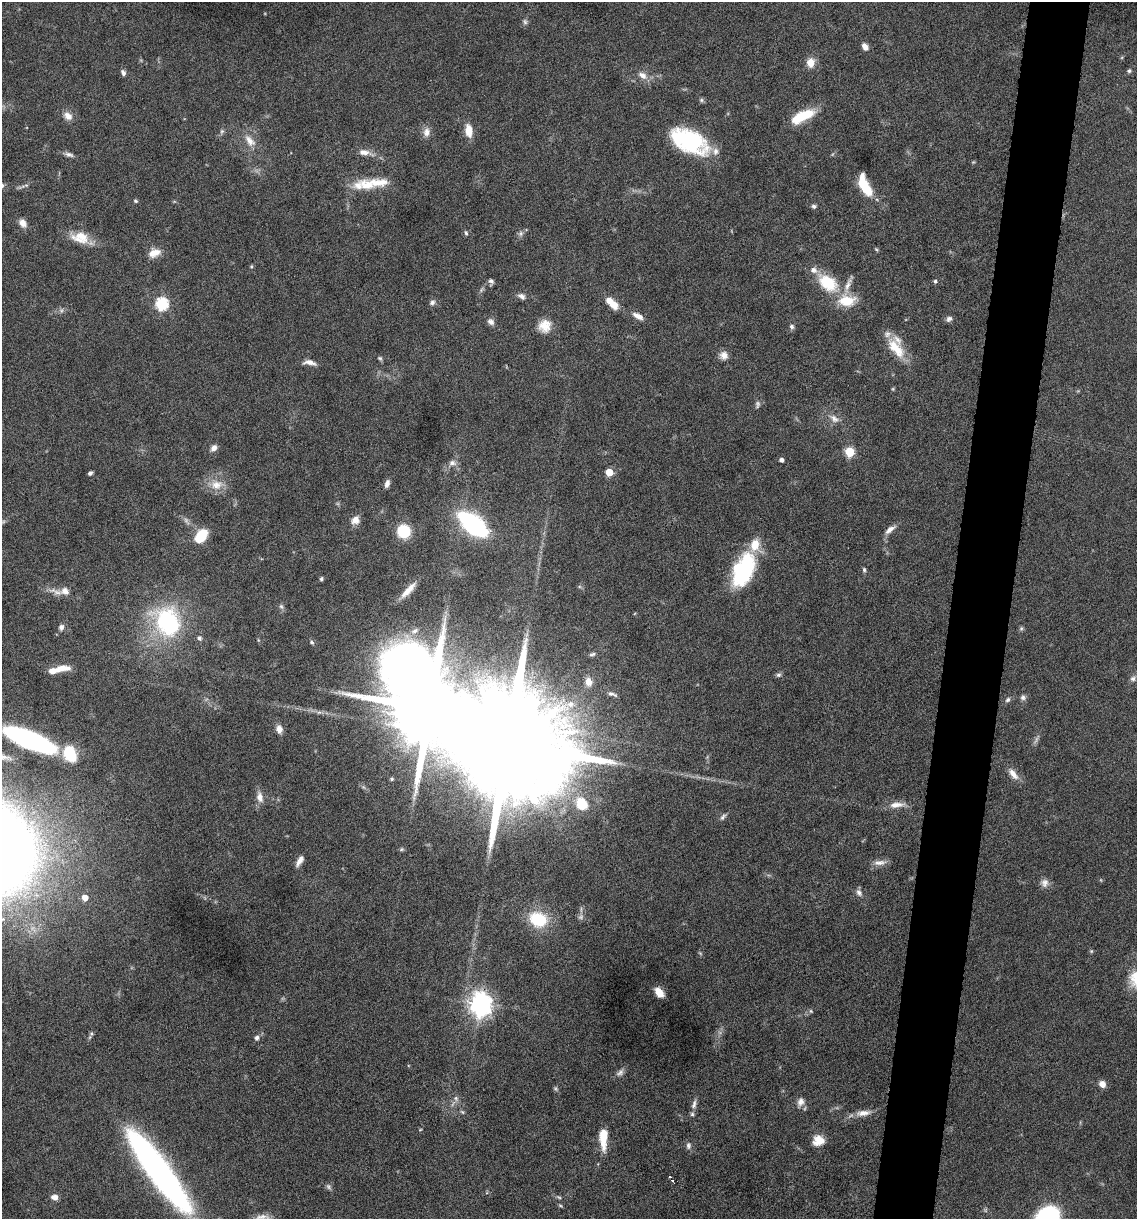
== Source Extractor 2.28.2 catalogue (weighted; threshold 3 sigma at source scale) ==
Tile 10 of 4 x 4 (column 2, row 3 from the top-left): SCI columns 1371-2505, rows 1218-2434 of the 4893 x 4871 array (HDU 1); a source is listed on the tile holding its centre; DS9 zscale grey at full resolution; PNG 1139 x 1221 px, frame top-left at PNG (2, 2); no overlay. Shown black and unused: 5% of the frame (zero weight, under 10 of 20 exposures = <1% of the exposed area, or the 3 px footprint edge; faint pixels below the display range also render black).
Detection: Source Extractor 2.28.2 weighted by HDU 2 'WHT'; one run over the whole footprint, this tile lists its part. Background 0.0424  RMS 0.0026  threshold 0.0105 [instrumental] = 3 sigma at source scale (4.09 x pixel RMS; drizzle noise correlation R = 1.36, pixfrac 0.8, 0.05/0.05 arcsec/px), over >= 5 px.
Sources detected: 151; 11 too faint to see at this stretch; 2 inside a brighter object's white glare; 1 cosmic-ray / hot-pixel residue — not listed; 16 inside a brighter listed object's ellipse — not listed separately; the other 121 listed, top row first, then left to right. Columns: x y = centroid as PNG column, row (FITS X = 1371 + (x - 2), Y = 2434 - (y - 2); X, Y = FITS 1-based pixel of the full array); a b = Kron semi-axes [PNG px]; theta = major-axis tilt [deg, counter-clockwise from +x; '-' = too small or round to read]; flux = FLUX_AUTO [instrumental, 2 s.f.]
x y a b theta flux
525 22 8 6 -74 0.6
865 47 7 5 -59 1.6
811 63 11 9 77 2.5
1129 71 5 5 - 0.59
123 73 7 5 -71 0.75
642 75 15 8 -33 2
701 100 7 5 -16 0.49
68 116 13 10 -39 1.8
803 116 27 10 26 7.6
468 130 12 7 -82 3.8
222 131 8 6 73 0.56
426 132 14 9 82 1.7
250 141 21 10 -49 2.9
690 141 31 19 -32 27
365 152 21 8 -10 2.2
69 154 12 6 -15 0.93
26 185 7 5 11 0.56
368 185 21 15 -20 4.4
865 186 23 9 -66 9.2
136 201 6 4 -32 0.37
814 206 6 5 - 0.6
23 223 11 8 -56 1.6
466 233 7 4 -73 0.45
521 234 7 7 - 0.72
81 238 28 13 -19 5.1
876 249 7 3 -54 0.29
154 253 14 9 19 2.9
251 266 6 4 0 0.27
491 281 7 5 -78 0.7
935 281 5 4 - 0.45
828 283 31 18 -39 9.6
522 296 10 7 -32 0.97
432 302 8 6 32 0.74
161 304 6 6 - 31
613 304 13 9 -44 2.9
61 310 8 6 70 0.62
638 316 15 7 -28 1.7
949 319 8 6 25 0.88
491 322 10 7 -44 1
545 326 16 15 - 3.5
792 327 7 6 - 0.66
896 348 32 14 -53 6.3
724 355 10 10 - 1.6
380 358 7 5 -43 0.45
309 362 15 6 -9 1.6
834 419 16 9 -33 2
214 448 9 7 49 1.3
849 452 6 5 - 13
781 460 4 4 - 1
452 463 10 7 -4 1.1
609 472 5 5 - 5.8
90 473 5 4 - 0.6
387 484 9 5 71 1.2
216 485 20 15 2 3.9
355 520 10 8 40 2
473 524 31 15 -39 32
890 530 16 6 37 1.5
404 531 10 10 - 11
201 536 16 10 49 6.8
744 570 37 20 67 22
864 570 6 5 - 0.43
321 579 5 4 - 0.43
408 590 26 7 47 3
57 592 26 8 -20 2.2
281 606 8 6 -57 0.63
168 622 41 31 -58 30
61 627 8 6 74 0.9
1021 628 7 5 69 0.44
415 631 12 7 30 1.3
258 640 6 3 -71 0.26
312 642 7 5 -39 0.48
592 654 9 6 15 0.62
61 668 19 7 9 4
778 675 7 6 - 0.52
1133 678 9 7 34 0.85
588 682 13 10 -77 2.3
612 694 14 5 -15 0.9
1023 697 7 7 - 0.77
1008 700 8 6 45 0.62
319 712 10 5 1 0.8
279 729 10 8 -80 1.6
28 739 47 13 -23 61
508 744 33 22 -14 14000
1013 774 18 8 -51 2.2
392 779 4 4 - 0.31
260 797 15 9 -78 1.9
582 804 19 15 -54 6.6
897 805 23 8 5 2.3
723 817 11 5 52 0.69
401 849 7 5 3 0.39
299 861 13 6 59 1.6
880 862 19 7 3 1.6
1045 883 12 10 87 1.4
859 893 10 7 -56 1
85 898 5 5 - 2.2
538 919 20 16 -20 11
1091 951 5 5 - 0.3
659 992 9 6 -53 3
481 1004 9 8 - 180
811 1011 6 5 - 0.35
257 1038 7 6 - 0.74
620 1073 11 7 42 0.94
1102 1084 8 7 - 1.7
555 1089 7 5 -53 0.44
456 1098 9 6 -51 0.78
800 1102 14 9 71 1.6
694 1104 13 6 75 1.1
462 1112 6 5 - 0.37
863 1113 22 8 8 2.4
420 1130 5 3 - 0.19
603 1138 22 8 -90 5.6
818 1140 13 12 - 3.3
688 1146 10 7 -89 0.81
159 1171 86 18 -54 110
673 1181 3 3 - 0.98
329 1187 9 6 -52 0.64
54 1197 7 6 - 1.5
559 1197 8 4 -26 0.47
560 1206 7 3 -9 0.31
262 1217 22 7 1 1.7
1047 1218 17 13 40 46
Isophote crosses this tile's border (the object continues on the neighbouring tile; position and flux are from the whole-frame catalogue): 2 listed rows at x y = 28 739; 1047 1218